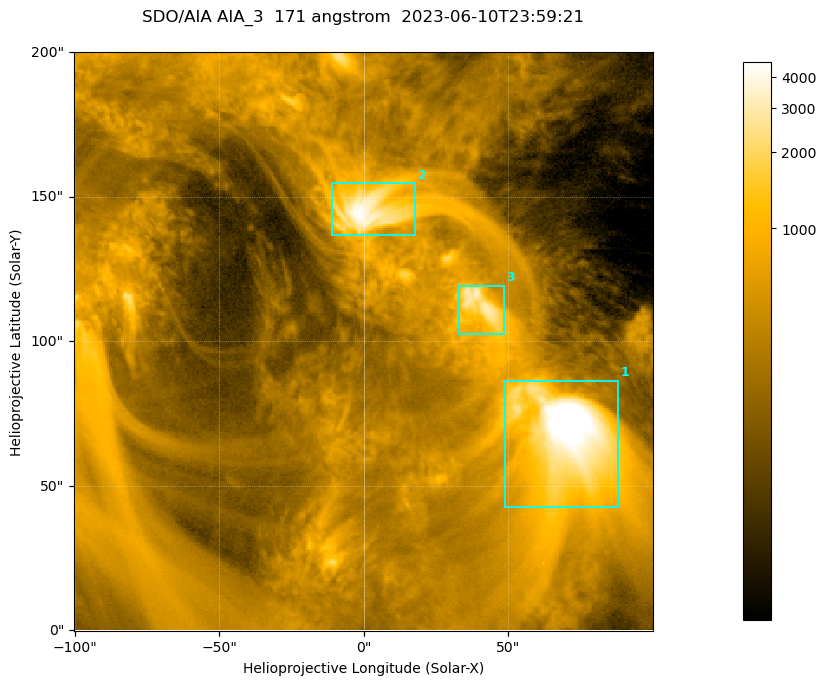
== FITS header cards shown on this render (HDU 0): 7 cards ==
TELESCOP= 'SDO/AIA '           / For AIA: SDO/AIA
INSTRUME= 'AIA_3   '           / For AIA: AIA_ATA1, AIA_ATA2, AIA_ATA3 or AIA_AT
WAVELNTH=                  171 / [angstrom] Wavelength
WAVEUNIT= 'angstrom'           / Wavelength unit: angstrom
DATE-OBS= '2023-06-10T23:59:21.351' / [ISO] Date when observation started; ISO 8
CTYPE1  = 'HPLN-TAN'           / CTYPE1; Typically HPLN
CTYPE2  = 'HPLT-TAN'           / CTYPE2; Typically HPLT

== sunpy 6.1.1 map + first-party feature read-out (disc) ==
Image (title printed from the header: SDO/AIA AIA_3  171 angstrom  2023-06-10T23:59:21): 334 x 334 px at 0.599 arcsec/px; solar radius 945 arcsec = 1577 px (partial field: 1.4% of the solar disc is inside the frame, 100% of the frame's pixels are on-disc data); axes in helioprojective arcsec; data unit not stated in the header (colour bar unlabelled)
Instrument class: DISC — disc imager (sunpy class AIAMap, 171 A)
Bright regions (active regions / flare kernels): reference = the on-disc median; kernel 3 px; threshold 5 sigma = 1106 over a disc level ~354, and >= 1.15x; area >= 111 px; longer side >= 4 px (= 2.4 arcsec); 3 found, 3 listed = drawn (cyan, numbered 1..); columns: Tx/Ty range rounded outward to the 2 arcsec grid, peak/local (2 s.f.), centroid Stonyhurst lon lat
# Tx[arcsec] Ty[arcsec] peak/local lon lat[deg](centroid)
1 48..88 42..86 17 +4 +4
2 -12..18 136..156 13 +0 +9
3 32..50 102..120 8.9 +2 +7